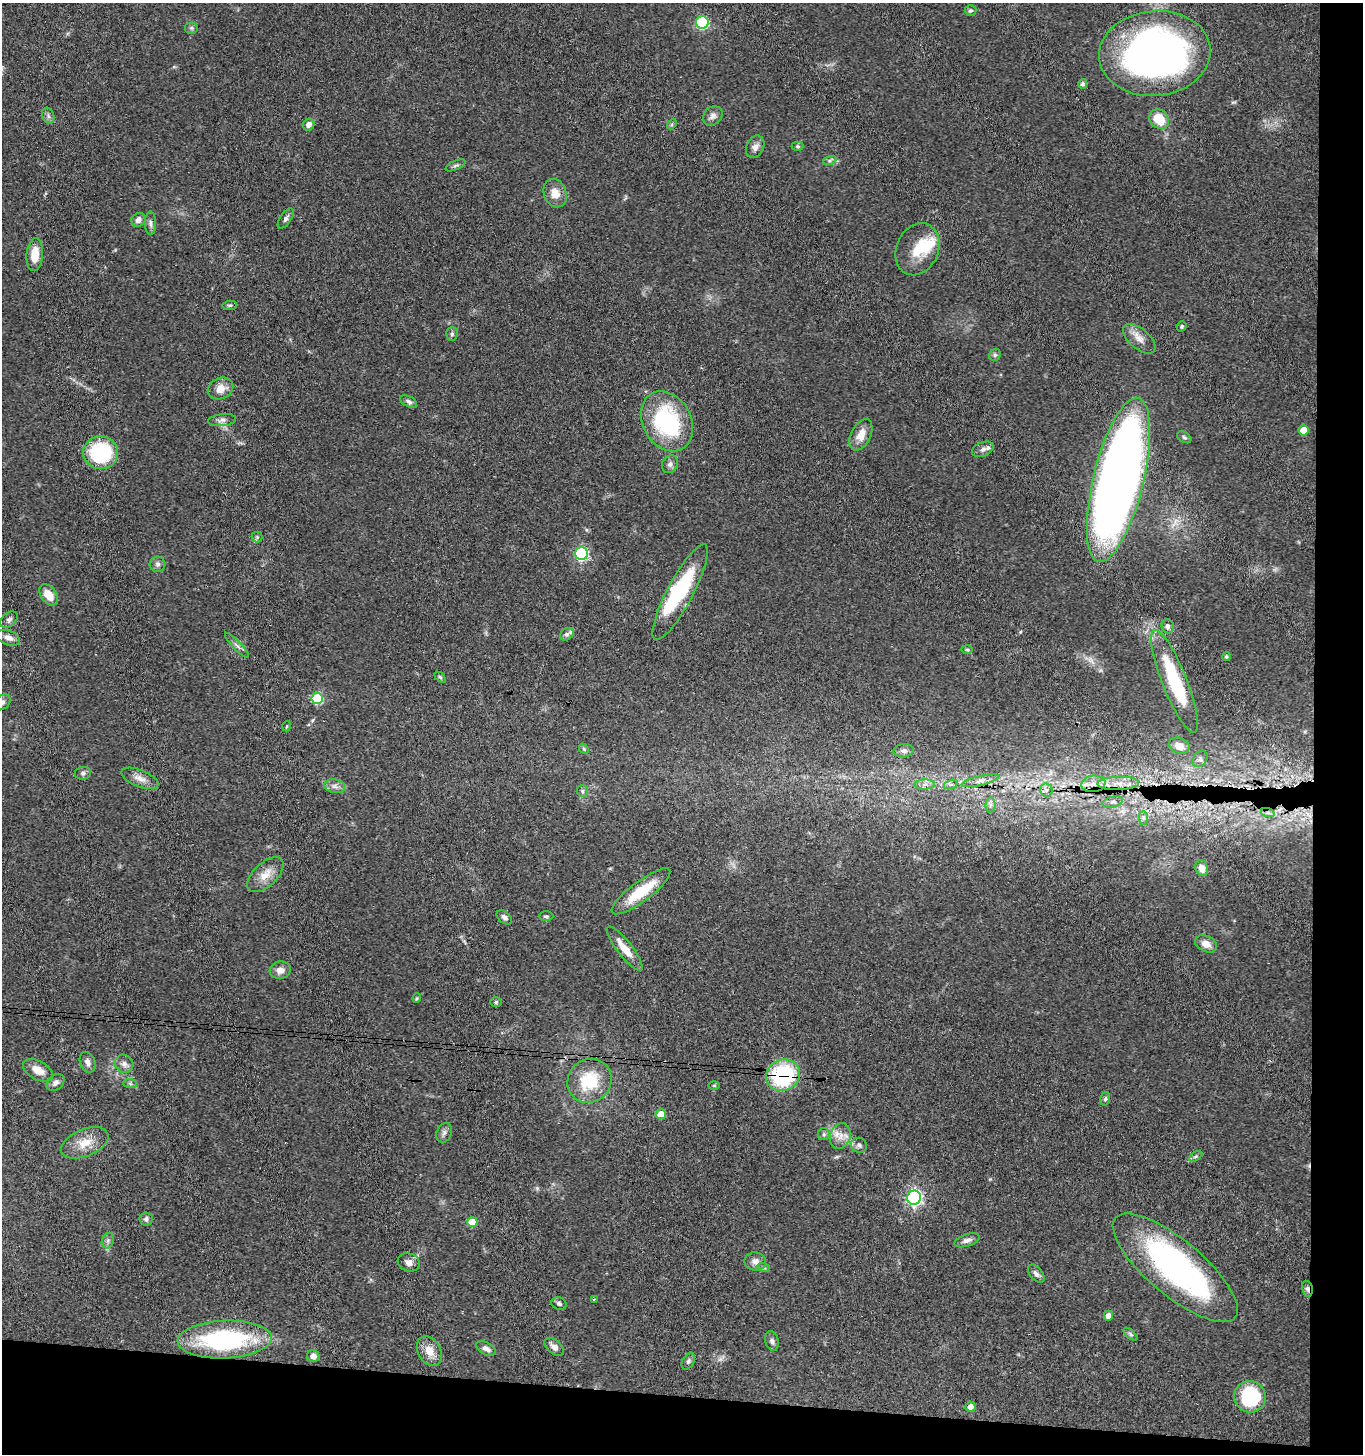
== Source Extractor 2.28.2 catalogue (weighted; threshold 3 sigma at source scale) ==
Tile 9 of 3 x 3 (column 3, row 3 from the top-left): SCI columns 2926-4286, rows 6-1457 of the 4443 x 4369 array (HDU 1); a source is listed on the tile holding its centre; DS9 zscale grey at full resolution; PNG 1365 x 1456 px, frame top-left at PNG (2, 3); each listed source drawn as its Kron ellipse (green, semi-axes under 4 px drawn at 4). Shown black and unused: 8% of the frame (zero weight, under 3 of 4 exposures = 6% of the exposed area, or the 3 px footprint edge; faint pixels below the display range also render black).
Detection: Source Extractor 2.28.2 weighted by HDU 2 'WHT'; one run over the whole footprint, this tile lists its part. Background 0.0671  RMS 0.0053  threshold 0.024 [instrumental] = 3 sigma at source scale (4.5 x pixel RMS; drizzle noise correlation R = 1.50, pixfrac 1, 0.05/0.05 arcsec/px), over >= 5 px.
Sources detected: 128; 2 inside a brighter object's white glare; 1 cosmic-ray / hot-pixel residue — neither listed nor drawn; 4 inside a brighter listed object's ellipse — not listed separately; the other 121 listed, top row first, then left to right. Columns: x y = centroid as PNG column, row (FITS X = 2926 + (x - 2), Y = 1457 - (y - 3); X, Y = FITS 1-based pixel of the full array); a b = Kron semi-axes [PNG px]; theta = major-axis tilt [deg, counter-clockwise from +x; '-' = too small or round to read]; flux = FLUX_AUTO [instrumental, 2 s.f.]
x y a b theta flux
971 11 6 5 - 0.93
702 22 6 6 - 53
192 28 7 6 - 1.1
1155 53 56 42 5 260
1083 84 5 4 - 1.5
48 116 8 6 -70 1.4
713 116 10 8 44 2.6
1159 119 10 9 - 13
672 124 5 4 - 0.72
309 125 6 5 - 2.7
798 146 6 4 -1 0.87
755 147 12 8 66 2.9
830 160 7 4 19 1.1
456 165 10 4 23 1.2
555 193 14 11 -68 6.5
286 218 11 5 55 1.7
139 220 7 6 - 2.8
150 223 11 5 -89 1.7
917 249 27 21 66 16
35 255 16 8 85 8.9
230 305 7 4 5 0.8
1182 326 5 4 - 0.85
452 334 7 5 88 1.2
1139 339 19 10 -40 5
995 355 6 5 - 1
221 388 13 10 25 5.6
409 402 9 5 -28 1.5
222 420 14 6 6 2.2
667 421 31 24 -61 55
1304 430 5 5 - 9.9
861 435 17 10 64 6.7
1184 437 8 5 -31 1
983 449 11 7 23 2.3
101 453 17 16 - 45
670 464 9 7 62 2
1118 480 84 25 76 630
257 537 5 5 - 0.87
582 553 6 6 - 78
158 564 8 7 - 1.6
680 592 53 13 62 41
49 595 12 7 -54 7.3
9 620 10 6 39 1.6
1168 626 7 6 - 1.9
567 634 7 5 35 1.7
8 638 12 7 -20 3.1
237 645 17 3 -47 1.6
967 649 6 4 -1 0.72
1226 657 4 4 - 0.87
440 677 6 4 -44 0.74
1175 681 55 12 -68 44
317 698 5 5 - 36
2 702 9 6 40 1.8
287 726 5 3 - 0.49
1179 746 10 7 -22 5
584 749 6 4 -48 0.68
904 751 10 7 5 2.1
1200 759 9 6 50 1.7
83 773 8 6 10 1.3
140 778 19 8 -22 4.4
980 781 19 5 13 3.4
1118 783 21 6 1 6.6
925 784 10 5 1 2.3
951 784 7 4 18 1.4
1093 784 12 8 9 5
335 786 10 7 -11 2.4
1046 790 6 6 - 1.5
582 791 6 5 - 1.1
1113 802 10 5 14 1.8
991 805 7 5 89 1.5
1268 813 7 4 -18 1.4
1143 818 7 4 -90 1.3
1202 868 8 6 -76 3.5
265 875 22 11 43 7.6
641 891 36 10 37 19
546 916 7 5 0 1.1
504 917 9 5 -39 2
1206 944 11 8 -26 4.8
625 948 27 7 -52 8
280 970 10 8 9 3.7
417 998 5 3 - 0.55
496 1002 5 5 - 0.85
88 1062 11 7 -68 2.6
124 1064 10 8 -44 2.6
38 1070 16 9 -29 6.3
783 1075 17 15 26 52
589 1081 23 21 44 23
56 1082 10 7 42 2.2
130 1084 7 4 -2 0.97
714 1085 6 4 0 0.64
1105 1099 7 5 73 0.98
661 1114 5 5 - 6.4
444 1133 10 7 69 1.9
824 1134 6 5 - 1.1
840 1136 13 10 72 5
85 1143 25 13 23 9.7
859 1145 8 7 - 1.6
1196 1156 7 4 31 1
914 1198 7 7 - 150
146 1219 6 6 - 1.5
472 1222 5 5 - 12
967 1240 13 6 18 2.4
108 1241 8 6 70 1.4
755 1261 11 9 -10 3.5
409 1262 11 9 -19 3
764 1268 6 4 -18 0.89
1175 1268 78 27 -40 140
1036 1274 10 6 -49 1.9
1307 1289 8 5 -78 1.5
594 1299 3 2 - 0.48
559 1303 8 6 -20 1.2
1108 1316 5 4 - 3.4
1130 1334 8 4 -42 1
225 1339 47 19 2 82
772 1341 10 6 -76 1.8
554 1347 11 7 -40 2.7
486 1349 10 6 -27 2.7
429 1351 16 11 -61 6.6
313 1356 6 6 - 2.7
688 1361 9 5 61 1.3
1250 1397 16 15 - 34
970 1407 5 5 - 3.7
Overlapping masked pixels (flux is a lower limit): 5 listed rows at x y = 1175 681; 1093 784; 1268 813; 783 1075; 1307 1289
Isophote crosses this tile's border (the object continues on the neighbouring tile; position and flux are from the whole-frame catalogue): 1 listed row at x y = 2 702